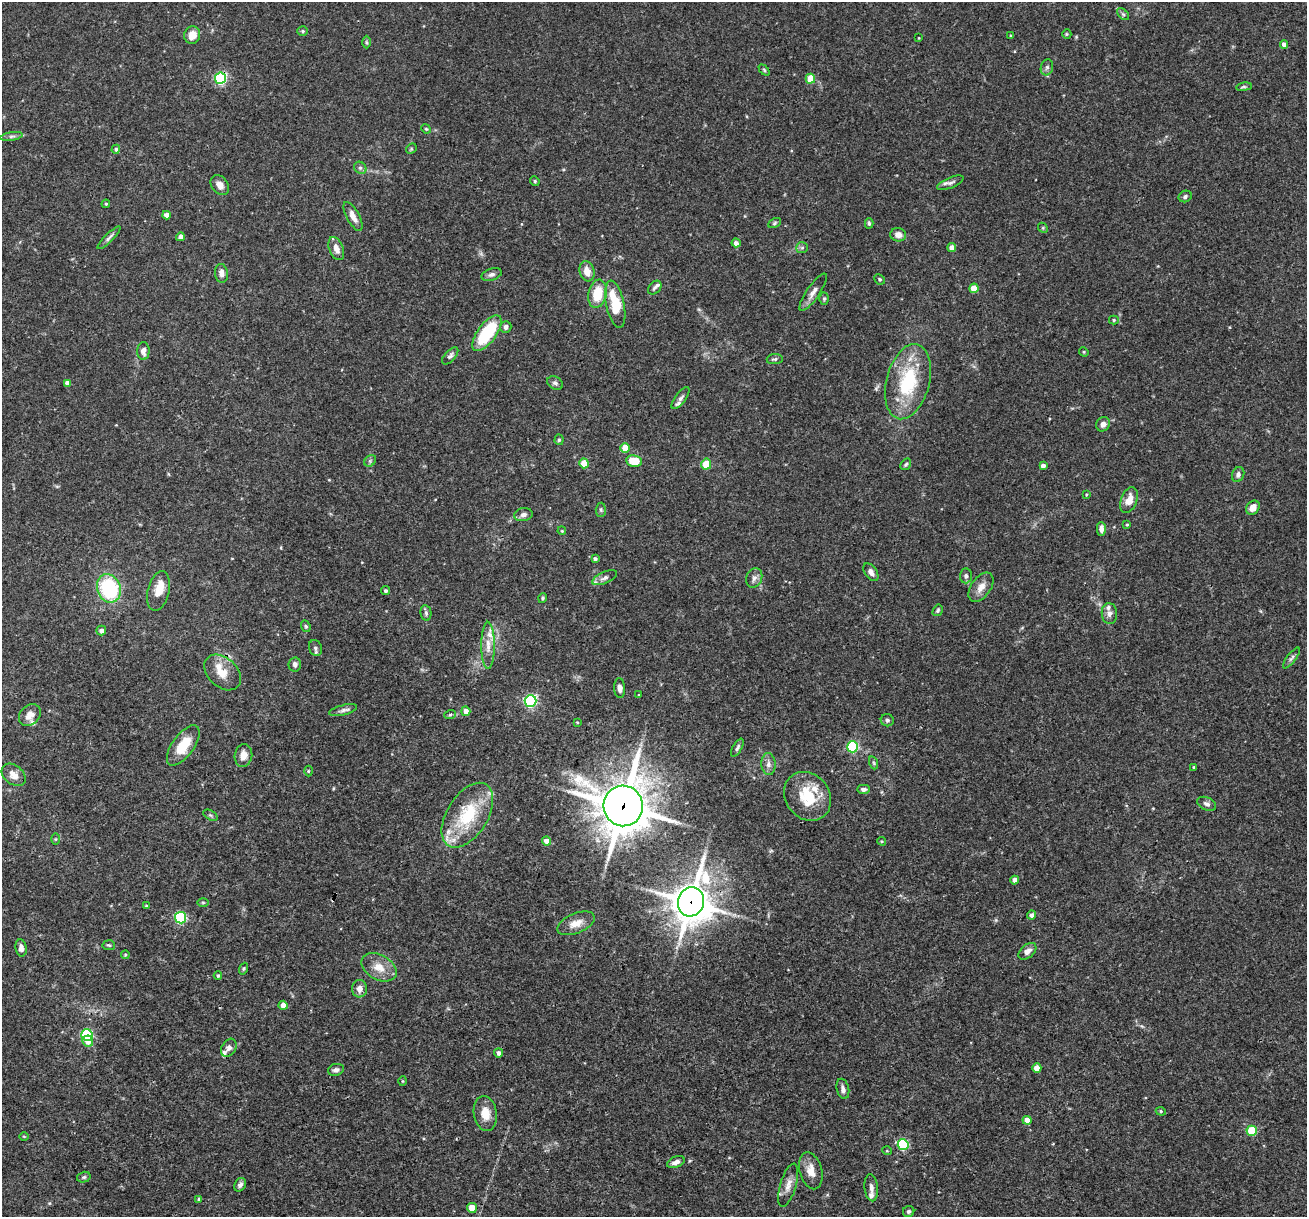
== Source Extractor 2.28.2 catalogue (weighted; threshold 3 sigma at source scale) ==
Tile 7 of 4 x 4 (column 3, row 2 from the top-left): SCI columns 2611-3915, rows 2683-3897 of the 5220 x 5238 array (HDU 1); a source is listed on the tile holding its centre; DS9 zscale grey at full resolution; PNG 1309 x 1219 px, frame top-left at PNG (2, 2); each listed source drawn as its Kron ellipse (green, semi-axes under 4 px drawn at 4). Shown black and unused: <1% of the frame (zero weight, under 3 of 4 exposures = <1% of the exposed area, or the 3 px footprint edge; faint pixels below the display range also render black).
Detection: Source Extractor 2.28.2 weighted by HDU 2 'WHT'; one run over the whole footprint, this tile lists its part. Background 0.0759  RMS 0.0036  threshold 0.016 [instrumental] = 3 sigma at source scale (4.5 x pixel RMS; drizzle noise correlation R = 1.50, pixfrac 1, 0.05/0.05 arcsec/px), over >= 5 px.
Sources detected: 178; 1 too faint to see at this stretch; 1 cosmic-ray / hot-pixel residue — neither listed nor drawn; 15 inside a brighter listed object's ellipse — not listed separately; the other 161 listed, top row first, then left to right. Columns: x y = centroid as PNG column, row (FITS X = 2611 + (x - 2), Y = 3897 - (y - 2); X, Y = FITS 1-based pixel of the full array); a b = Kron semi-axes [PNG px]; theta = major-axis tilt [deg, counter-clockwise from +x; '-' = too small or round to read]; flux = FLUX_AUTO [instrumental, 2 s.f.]
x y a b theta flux
1123 14 7 4 -45 0.65
303 31 5 4 - 0.47
1067 34 5 4 - 0.44
192 35 9 8 - 4
1011 36 3 3 - 0.41
919 38 3 2 - 0.24
366 42 6 4 -89 0.49
1284 44 4 4 - 1.8
1047 67 8 6 74 1
764 70 6 4 -46 0.46
221 78 6 5 - 48
810 79 5 4 - 9.2
1244 87 8 4 8 0.59
426 129 5 4 - 0.43
12 136 11 4 9 0.97
116 149 4 4 - 0.66
411 149 6 4 46 0.46
360 168 7 5 -44 0.9
535 181 5 4 - 0.48
950 183 14 5 23 1.4
220 185 11 8 -52 2.2
1185 196 6 5 - 0.84
106 204 4 3 - 0.44
167 215 4 4 - 2.2
353 216 16 6 -62 2.6
775 223 7 4 28 0.55
869 223 5 3 - 0.61
1043 228 5 4 - 0.41
898 235 8 6 -11 2.2
180 237 4 4 - 1.7
109 238 15 4 45 1.1
736 243 4 4 - 1.8
952 247 4 4 - 2.8
802 248 6 5 - 0.67
336 249 12 7 -69 2.7
587 271 10 7 -73 3.5
221 273 9 6 -82 2
492 274 10 6 18 1.2
879 279 5 5 - 0.66
655 288 8 5 48 0.8
974 288 5 4 - 6.9
813 292 22 6 56 2.3
597 294 14 9 78 9.4
824 299 6 5 - 0.59
615 304 24 9 -78 15
1114 320 5 4 - 0.46
506 327 6 5 - 1.2
487 333 21 9 54 20
143 351 9 6 88 1.9
1084 352 5 4 - 0.36
450 356 10 5 47 0.98
775 359 8 5 7 0.78
908 382 38 21 75 25
67 383 4 4 - 1.7
555 383 8 6 -29 0.92
681 398 13 5 53 1.1
1103 424 7 6 - 1.8
559 440 5 4 - 0.54
625 448 4 4 - 6
370 461 6 5 - 0.7
634 461 8 6 -8 8.6
584 463 5 4 - 6
706 464 5 5 - 7.6
906 464 6 4 55 0.63
1043 466 4 4 - 1.9
1238 474 8 6 70 1.2
1086 495 4 3 - 0.33
1129 500 13 8 69 4.1
1253 508 8 6 47 2.7
601 510 7 5 85 0.66
523 515 9 6 9 1.4
1127 525 3 3 - 0.34
1101 529 7 4 -90 1.8
562 531 4 3 - 0.29
595 559 4 4 - 0.89
871 572 10 6 -54 1.8
966 576 7 6 - 0.91
605 578 13 5 24 1.2
754 578 10 7 69 1.5
981 587 16 9 54 3.2
109 588 14 11 -70 30
158 591 20 11 76 5.3
386 591 5 4 - 0.69
543 598 5 4 - 0.52
938 610 6 4 59 0.65
426 613 8 5 -80 0.87
1109 614 10 7 -86 1.6
306 626 6 4 -68 0.53
101 631 5 4 - 1.7
488 645 24 6 -90 3.8
315 648 8 6 -71 0.98
1291 658 12 4 53 0.95
295 664 7 6 - 1.3
223 672 21 14 -43 6
620 688 10 5 -86 1.5
639 695 4 3 - 0.32
530 701 6 6 - 56
343 710 14 5 14 1.3
466 711 5 4 - 2.4
30 715 12 9 47 2.9
450 715 6 3 20 0.52
887 720 6 6 - 0.8
577 722 3 3 - 0.32
183 745 24 10 54 9.7
853 747 5 5 - 42
737 748 10 4 59 0.84
243 755 11 9 80 3.4
874 763 6 4 -71 0.58
768 764 11 7 -87 1.7
1194 767 3 3 - 0.65
308 771 5 3 - 0.38
14 775 13 9 -40 3.1
863 789 6 4 0 0.93
807 796 26 22 -52 14
1207 804 10 6 -24 1.2
623 806 20 19 - 1300
210 815 8 4 -31 0.69
467 815 36 20 58 22
55 839 6 4 90 0.39
547 841 4 4 - 2.7
882 841 4 3 - 0.42
1015 880 4 4 - 2.3
203 902 6 4 -1 0.43
691 902 15 13 74 940
146 906 4 3 - 0.41
1032 915 4 4 - 1.3
181 918 6 5 - 41
576 923 20 10 21 4.1
109 945 6 5 - 0.52
21 948 8 5 -81 1.7
1027 951 10 6 41 2.1
125 955 4 4 - 0.38
379 967 19 12 -28 5.2
244 969 6 4 71 0.46
218 976 4 3 - 0.51
359 989 9 7 85 2
283 1005 4 4 - 2.5
87 1035 6 5 - 35
88 1041 5 5 - 3.3
229 1048 10 7 58 1.4
499 1053 4 4 - 1.2
1037 1068 5 4 - 4.1
336 1070 8 5 17 1.1
402 1081 5 3 - 0.33
843 1089 10 6 -77 1.4
1161 1111 5 4 - 0.48
485 1113 17 11 -82 4.9
1027 1120 4 4 - 3.5
1252 1131 5 5 - 15
24 1136 5 3 - 0.29
903 1145 5 5 - 34
887 1151 5 3 - 0.28
676 1162 9 5 22 1.7
811 1171 19 11 -75 4.2
84 1177 7 5 15 0.69
240 1185 7 5 59 1.2
788 1185 22 8 74 3.1
871 1188 13 6 -84 1.6
199 1199 4 3 - 0.54
472 1208 5 5 - 6.4
909 1211 6 5 - 0.83
Overlapping masked pixels (flux is a lower limit): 3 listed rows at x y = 221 78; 623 806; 691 902